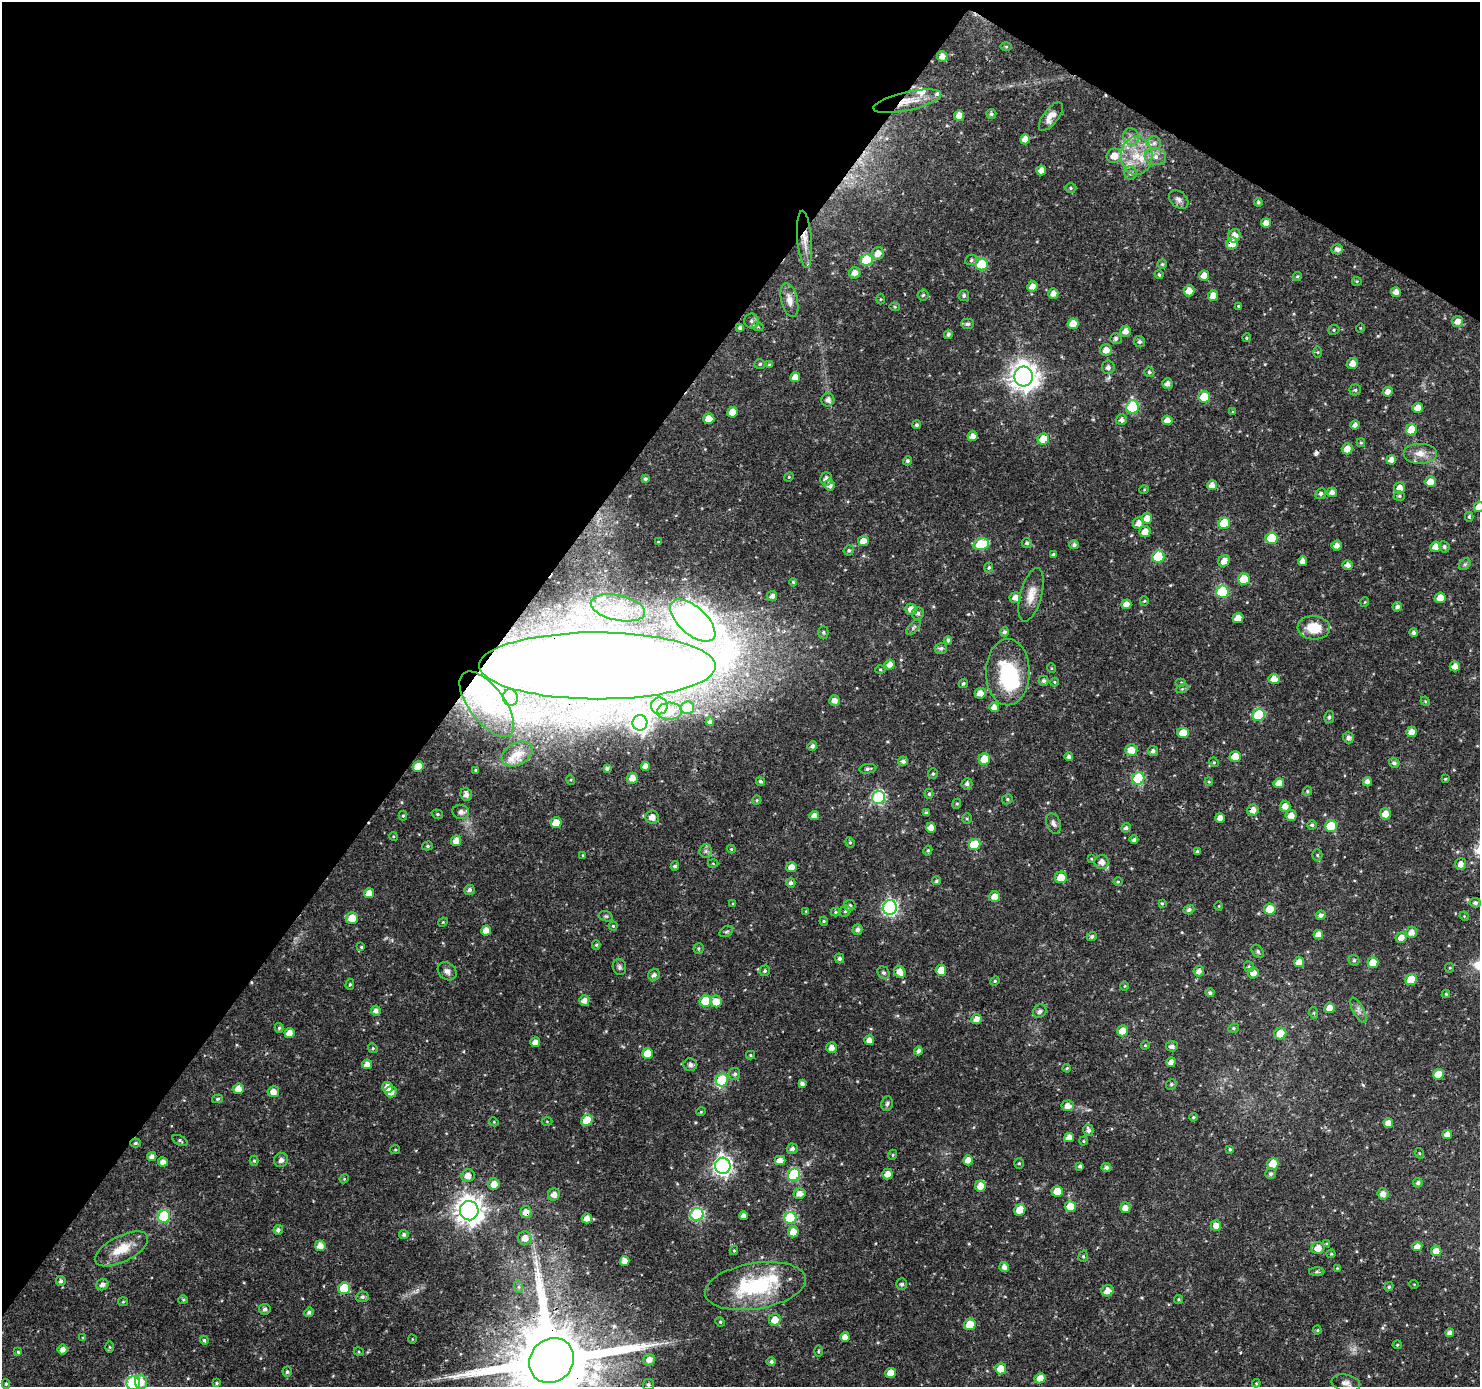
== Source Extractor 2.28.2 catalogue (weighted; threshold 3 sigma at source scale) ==
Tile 2 of 4 x 4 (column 2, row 1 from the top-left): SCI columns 1482-2959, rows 4344-5728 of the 5926 x 5984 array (HDU 1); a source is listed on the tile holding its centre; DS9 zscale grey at full resolution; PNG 1482 x 1389 px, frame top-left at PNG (2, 2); each listed source drawn as its Kron ellipse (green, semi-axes under 4 px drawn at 4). Shown black and unused: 35% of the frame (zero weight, under 3 of 4 exposures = <1% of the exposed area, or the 3 px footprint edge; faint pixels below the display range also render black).
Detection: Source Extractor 2.28.2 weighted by HDU 2 'WHT'; one run over the whole footprint, this tile lists its part. Background 0.0184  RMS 0.0016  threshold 0.00728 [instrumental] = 3 sigma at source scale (4.5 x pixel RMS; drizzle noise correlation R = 1.50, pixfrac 1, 0.0396/0.0396 arcsec/px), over >= 5 px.
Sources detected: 465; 1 too faint to see at this stretch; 2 inside a brighter object's white glare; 4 cosmic-ray / hot-pixel residue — neither listed nor drawn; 10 inside a brighter listed object's ellipse — not listed separately; the other 448 listed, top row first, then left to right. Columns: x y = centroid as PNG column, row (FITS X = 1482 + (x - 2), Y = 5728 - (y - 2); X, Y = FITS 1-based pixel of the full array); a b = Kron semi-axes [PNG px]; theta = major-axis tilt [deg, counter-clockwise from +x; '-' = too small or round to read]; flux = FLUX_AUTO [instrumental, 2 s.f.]
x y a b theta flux
1006 46 5 4 - 0.2
942 56 5 5 - 1.1
907 101 34 9 13 3.1
991 114 5 5 - 0.34
959 116 5 5 - 1.5
1051 117 17 7 53 1.4
1131 137 9 7 -67 0.78
1025 139 5 5 - 1.2
1154 143 7 6 - 0.57
1114 156 7 7 - 2
1137 156 19 16 -89 4.3
1155 157 11 8 -7 1.2
1041 170 5 4 - 1.1
1130 173 6 6 - 0.49
1071 188 6 5 - 0.25
1179 200 11 7 -41 0.7
1258 202 4 4 - 0.32
1266 223 5 4 - 1
1234 236 7 6 - 1.3
805 239 29 7 -85 2.1
1232 244 6 5 - 2
1337 249 6 5 - 0.57
878 253 6 6 - 1.3
867 260 6 6 - 7.4
971 260 6 5 - 0.31
982 264 6 6 - 7.5
1162 264 4 4 - 0.23
855 273 6 5 - 1.1
1159 275 4 3 - 0.22
1204 275 5 5 - 1.3
1297 276 5 4 - 0.23
1357 281 5 4 - 0.19
1032 286 5 5 - 1.3
1189 291 5 5 - 1.5
1396 292 5 5 - 1.1
1053 294 5 5 - 0.98
923 295 5 5 - 0.28
964 295 5 5 - 0.4
1213 296 5 5 - 1.5
880 299 5 3 - 0.17
789 300 17 8 -76 1.4
1239 306 3 3 - 0.41
895 307 5 4 - 0.18
751 321 7 7 - 0.45
1457 321 6 5 - 1
968 324 6 5 - 0.48
1073 324 5 5 - 2.2
740 327 4 3 - 0.47
758 327 5 3 - 0.18
1360 328 4 3 - 0.12
1334 330 6 4 22 0.23
1125 331 6 5 - 1
948 334 4 4 - 0.41
1116 338 6 5 - 0.49
1247 338 4 3 - 0.2
1139 342 6 5 - 0.4
1106 350 6 6 - 1.3
1318 352 5 3 - 0.17
760 364 5 4 - 0.25
1352 364 6 5 - 1.2
769 365 4 4 - 0.16
1108 367 6 6 - 0.62
1149 372 5 5 - 0.3
1024 376 10 9 - 190
795 377 5 5 - 1.2
1167 384 5 5 - 0.72
1355 390 5 5 - 0.27
1388 392 5 5 - 0.98
1204 397 6 5 - 4.4
828 400 6 6 - 0.74
1132 407 7 6 - 11
1418 408 5 5 - 1.5
732 412 5 5 - 2.2
1233 412 4 3 - 0.25
709 419 5 5 - 2.1
1121 420 5 5 - 0.56
1167 420 5 5 - 1.1
917 425 4 4 - 0.34
1355 425 5 4 - 0.67
1412 430 6 5 - 3.5
972 436 5 5 - 0.95
1043 439 6 5 - 3.4
1361 443 4 4 - 0.2
1347 449 5 5 - 1.5
1420 453 17 10 0 1.9
1391 460 5 4 - 1
907 461 4 4 - 0.31
789 477 5 4 - 0.18
645 479 3 3 - 0.31
826 479 6 6 - 0.7
1430 482 5 5 - 1.6
830 485 5 5 - 1
1212 485 5 5 - 1.1
1399 488 6 5 - 1.3
1144 490 5 3 - 0.14
1332 492 5 5 - 0.77
1321 494 5 5 - 0.43
1399 496 5 5 - 0.29
1479 507 5 5 - 1.7
1469 517 5 4 - 0.34
1147 518 5 5 - 1.2
1138 523 6 5 - 1.1
1224 523 6 5 - 5.4
1145 532 5 5 - 1.7
1271 538 6 5 - 6.6
863 541 5 5 - 1.2
658 542 3 2 - 0.12
1027 543 5 5 - 0.4
981 544 8 5 15 7.6
1074 545 5 4 - 0.47
1337 546 5 5 - 0.92
1436 547 5 5 - 1.3
1444 547 6 5 - 0.38
849 550 5 5 - 0.31
1054 554 4 4 - 0.31
1158 557 6 6 - 8.1
1224 561 6 5 - 1.4
1302 561 5 4 - 0.93
1465 564 6 5 - 0.31
1348 565 5 5 - 0.77
989 568 5 4 - 0.25
1244 579 6 5 - 4.3
793 582 4 4 - 0.2
1222 592 6 6 - 11
1031 595 27 10 75 2.3
772 596 5 5 - 0.69
1015 597 6 5 - 1.1
1440 598 5 5 - 1.5
1144 601 4 4 - 0.18
1365 602 5 3 - 0.12
1126 604 5 5 - 1.1
1397 607 5 4 - 0.6
618 608 28 12 -12 4.6
911 609 5 5 - 1
918 613 6 6 - 0.42
1238 618 5 5 - 1.6
693 620 27 14 -42 270
914 627 9 4 46 0.38
1314 628 16 12 -3 4.1
823 632 6 5 - 0.3
1004 632 5 4 - 0.4
1414 633 4 4 - 0.46
948 640 4 4 - 0.38
941 648 6 5 - 0.4
890 665 5 5 - 1.1
597 666 118 33 0 620
1455 666 5 5 - 1.2
1051 668 5 3 - 0.13
880 669 5 3 - 0.17
1008 672 33 22 89 9.9
1274 679 5 5 - 1.3
1044 681 5 5 - 0.42
1054 682 4 4 - 0.17
1181 682 5 4 - 0.18
963 683 5 4 - 0.31
1182 689 6 4 18 0.25
980 693 5 5 - 1.2
510 698 8 7 - 0.68
834 700 5 5 - 0.85
1425 701 5 4 - 0.18
487 704 39 17 -53 5.5
659 706 8 8 - 0.94
994 707 5 4 - 1.1
687 708 7 6 - 2.8
669 711 12 8 4 1.1
1259 715 6 6 - 11
1329 717 6 5 - 0.34
710 722 4 3 - 0.46
640 723 8 7 - 61
1411 732 5 5 - 1.3
1183 733 6 5 - 2.7
1348 738 6 5 - 0.57
812 746 5 4 - 0.5
1131 750 6 6 - 1.6
1153 751 5 5 - 0.54
517 754 16 11 28 1.4
1235 756 5 5 - 2.3
1069 757 4 4 - 0.48
984 759 6 5 - 2.9
903 761 5 4 - 0.59
1214 762 5 4 - 0.19
1394 763 5 5 - 0.42
645 766 4 4 - 1.1
418 767 5 5 - 2.5
607 768 4 3 - 0.35
868 769 8 5 8 0.45
476 770 3 3 - 0.19
933 774 5 5 - 0.29
632 778 5 5 - 1.3
1138 778 6 6 - 14
1445 779 4 3 - 0.18
571 780 5 3 - 0.17
760 781 5 4 - 0.35
1209 782 4 3 - 0.16
1367 782 4 4 - 0.74
1279 783 5 5 - 1.6
967 784 5 5 - 0.49
1307 791 5 4 - 0.23
466 794 6 5 - 0.83
929 794 5 4 - 0.25
878 797 7 6 - 22
1007 799 5 5 - 0.24
757 800 4 4 - 0.19
957 804 5 4 - 0.21
1285 806 5 5 - 1.2
1253 810 5 5 - 1.2
461 812 8 7 - 0.94
926 813 4 3 - 0.39
437 814 6 4 -16 0.27
1385 814 5 5 - 1.6
1291 815 5 5 - 1.3
403 816 5 4 - 0.2
814 816 5 4 - 1
652 817 7 6 - 1.4
1220 818 5 5 - 1.1
967 819 5 5 - 0.22
556 823 5 5 - 2.5
1053 823 10 7 -68 0.68
1312 825 4 4 - 0.28
1331 826 6 6 - 6.6
931 828 5 5 - 1.2
1126 828 5 4 - 0.44
393 836 4 3 - 0.15
1134 840 4 4 - 0.43
456 841 5 5 - 1.2
850 842 5 4 - 0.22
974 844 6 5 - 4.9
427 846 5 4 - 0.26
731 849 4 4 - 0.19
928 850 5 4 - 0.25
706 851 7 6 - 0.49
1197 851 3 3 - 0.25
583 855 3 3 - 0.14
1317 855 5 5 - 0.25
1091 859 3 3 - 0.17
1102 862 7 7 - 1.1
713 863 5 3 - 0.14
1461 864 6 5 - 0.93
675 866 4 4 - 0.36
791 867 5 5 - 1.3
1061 877 6 5 - 2.3
936 881 4 4 - 0.25
1118 882 4 4 - 0.17
791 883 5 4 - 0.49
469 890 5 5 - 0.51
369 893 5 5 - 1.4
994 896 6 5 - 1.2
1162 903 4 3 - 0.2
1475 903 5 4 - 0.42
733 904 4 4 - 0.16
850 905 5 5 - 0.37
1219 906 4 3 - 0.12
890 907 7 7 - 36
1270 909 5 5 - 3.2
1189 910 5 4 - 0.5
806 911 4 3 - 0.12
845 911 6 5 - 0.3
835 912 5 4 - 0.2
1320 915 5 4 - 0.58
606 916 7 5 -19 0.25
1464 916 5 4 - 0.16
352 918 6 6 - 2.2
824 921 4 4 - 0.2
443 922 5 3 - 0.15
613 926 4 4 - 0.18
857 929 5 5 - 0.53
486 930 5 5 - 1.2
726 931 7 5 32 0.3
1411 932 6 5 - 1.1
1318 934 4 4 - 1.2
1092 937 5 4 - 0.41
1401 938 5 5 - 1.2
596 945 4 4 - 0.23
361 947 4 4 - 0.21
698 948 5 5 - 0.25
1258 951 7 5 -51 0.32
840 958 5 4 - 0.48
1354 960 6 5 - 0.24
1299 962 5 5 - 1.4
1373 963 5 5 - 2.4
619 967 8 6 -75 0.44
1249 967 5 5 - 0.34
1450 968 5 4 - 0.18
941 970 5 5 - 2.2
447 971 10 8 -40 0.79
765 971 5 5 - 0.31
1199 971 5 5 - 0.8
900 972 6 5 - 1.2
884 973 7 5 -43 0.43
1253 973 6 5 - 1.2
654 975 6 5 - 0.63
1411 979 6 5 - 3.6
995 981 5 4 - 0.2
350 984 5 4 - 0.25
1125 986 5 3 - 0.12
1210 993 4 4 - 0.38
1446 994 4 4 - 0.21
584 1000 5 5 - 0.95
705 1001 6 5 - 6.4
716 1001 6 6 - 1.9
1329 1008 5 5 - 1.3
1358 1010 14 5 -62 0.71
376 1011 5 5 - 0.66
1040 1011 7 6 - 0.62
1314 1013 6 4 -72 0.2
976 1019 5 5 - 1.1
279 1028 5 4 - 0.27
1233 1028 5 4 - 0.27
1122 1031 5 5 - 2.1
289 1033 5 5 - 1.3
1280 1034 6 6 - 2.5
869 1040 5 5 - 1
535 1042 5 5 - 1.1
1145 1045 4 4 - 0.18
1172 1046 6 5 - 0.6
373 1048 5 4 - 0.24
832 1048 5 5 - 1
918 1051 4 4 - 0.53
648 1053 5 5 - 2.8
750 1055 4 4 - 0.2
1171 1062 5 4 - 0.88
367 1064 5 5 - 1.2
690 1065 6 6 - 0.7
1067 1068 4 3 - 0.21
735 1074 6 5 - 0.42
1439 1074 5 5 - 2.9
722 1080 6 6 - 11
802 1083 4 4 - 0.57
1171 1084 6 5 - 0.28
388 1087 5 5 - 1.3
238 1089 5 5 - 1.3
273 1092 6 5 - 1.2
391 1092 6 5 - 1.2
217 1099 5 4 - 0.25
887 1104 7 5 84 0.36
1068 1106 6 5 - 1.2
701 1112 5 3 - 0.14
1193 1117 4 3 - 0.2
587 1120 6 5 - 3.5
547 1121 5 3 - 0.15
494 1122 5 3 - 0.15
1388 1123 5 4 - 1.2
1088 1130 6 5 - 0.58
1447 1134 5 4 - 1.1
1069 1138 5 4 - 1.2
180 1140 8 4 -28 0.3
1083 1141 4 4 - 0.16
135 1143 5 4 - 0.32
792 1149 5 5 - 0.52
1230 1149 4 3 - 0.25
395 1150 5 4 - 0.18
1419 1153 5 3 - 0.17
892 1155 5 3 - 0.14
152 1157 4 4 - 0.65
281 1160 7 7 - 0.66
968 1160 5 5 - 1.4
254 1161 5 4 - 0.25
780 1161 5 4 - 1.2
163 1162 5 4 - 0.96
1019 1163 5 4 - 0.25
1273 1164 6 5 - 3.1
723 1166 8 7 - 65
1080 1166 4 3 - 0.37
1106 1167 5 4 - 0.49
887 1174 5 5 - 1.2
1270 1174 5 5 - 0.38
794 1175 6 6 - 14
468 1176 7 6 - 1.2
344 1179 5 3 - 0.15
1418 1183 5 5 - 0.44
494 1184 5 5 - 1.5
980 1186 5 5 - 1.5
1057 1191 5 5 - 2.4
554 1194 6 6 - 1
800 1194 6 5 - 1.1
1383 1194 5 5 - 1
1070 1207 5 5 - 3.6
1125 1208 5 5 - 1.2
1020 1210 6 5 - 2.4
469 1211 9 9 - 200
526 1212 6 5 - 1.3
697 1214 6 6 - 20
164 1216 6 6 - 14
744 1216 4 4 - 0.8
587 1218 5 5 - 1.2
790 1218 6 6 - 14
1216 1225 5 5 - 1.1
278 1230 5 4 - 0.49
793 1232 5 5 - 1.6
404 1235 5 4 - 0.37
525 1238 7 6 - 1.3
1327 1244 4 3 - 0.23
320 1246 5 5 - 1.3
1417 1246 5 4 - 1.2
1318 1248 6 6 - 1.4
121 1249 29 13 27 3.8
734 1251 4 4 - 0.2
1436 1251 5 5 - 1.3
1331 1254 4 4 - 0.19
1083 1256 5 4 - 0.23
625 1261 5 4 - 1.1
1004 1267 5 4 - 0.74
1337 1268 4 4 - 0.14
1317 1272 8 4 0 0.27
61 1281 5 5 - 0.45
902 1284 6 5 - 0.39
1414 1284 5 3 - 0.12
102 1285 6 5 - 0.76
755 1286 51 23 9 15
519 1287 6 4 -72 0.27
1389 1287 5 4 - 0.25
344 1288 6 5 - 5.7
1108 1291 6 5 - 1.3
362 1297 6 5 - 0.42
1178 1299 4 4 - 0.23
183 1300 5 4 - 0.19
123 1302 5 4 - 0.18
265 1309 5 5 - 0.45
309 1312 5 4 - 0.46
775 1320 6 6 - 2
720 1322 5 4 - 0.21
970 1325 6 5 - 4
1317 1330 4 4 - 0.18
1450 1333 4 4 - 0.77
845 1337 5 4 - 1.3
83 1338 4 4 - 0.21
412 1339 4 3 - 0.12
204 1340 4 4 - 0.27
1397 1345 4 4 - 0.19
110 1347 6 4 -88 0.2
63 1350 5 5 - 1
818 1351 5 3 - 0.19
18 1352 4 4 - 0.22
359 1352 5 3 - 0.16
649 1360 6 5 - 1.1
552 1361 24 21 45 3100
771 1361 5 4 - 0.39
1001 1369 5 5 - 2.3
287 1372 5 4 - 0.29
891 1373 5 5 - 2.1
1040 1378 6 5 - 1.7
141 1382 7 6 - 1.6
133 1383 7 6 - 24
216 1383 3 3 - 0.2
1256 1383 4 3 - 0.17
1346 1383 14 8 -12 0.89
6 1384 5 4 - 0.25
648 1384 5 5 - 0.34
Overlapping masked pixels (flux is a lower limit): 9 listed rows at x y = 907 101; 805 239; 1232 244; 597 666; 1253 810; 469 1211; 526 1212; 755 1286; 552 1361
Isophote crosses this tile's border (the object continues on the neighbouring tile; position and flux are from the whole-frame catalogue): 3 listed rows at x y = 1479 507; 552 1361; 133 1383